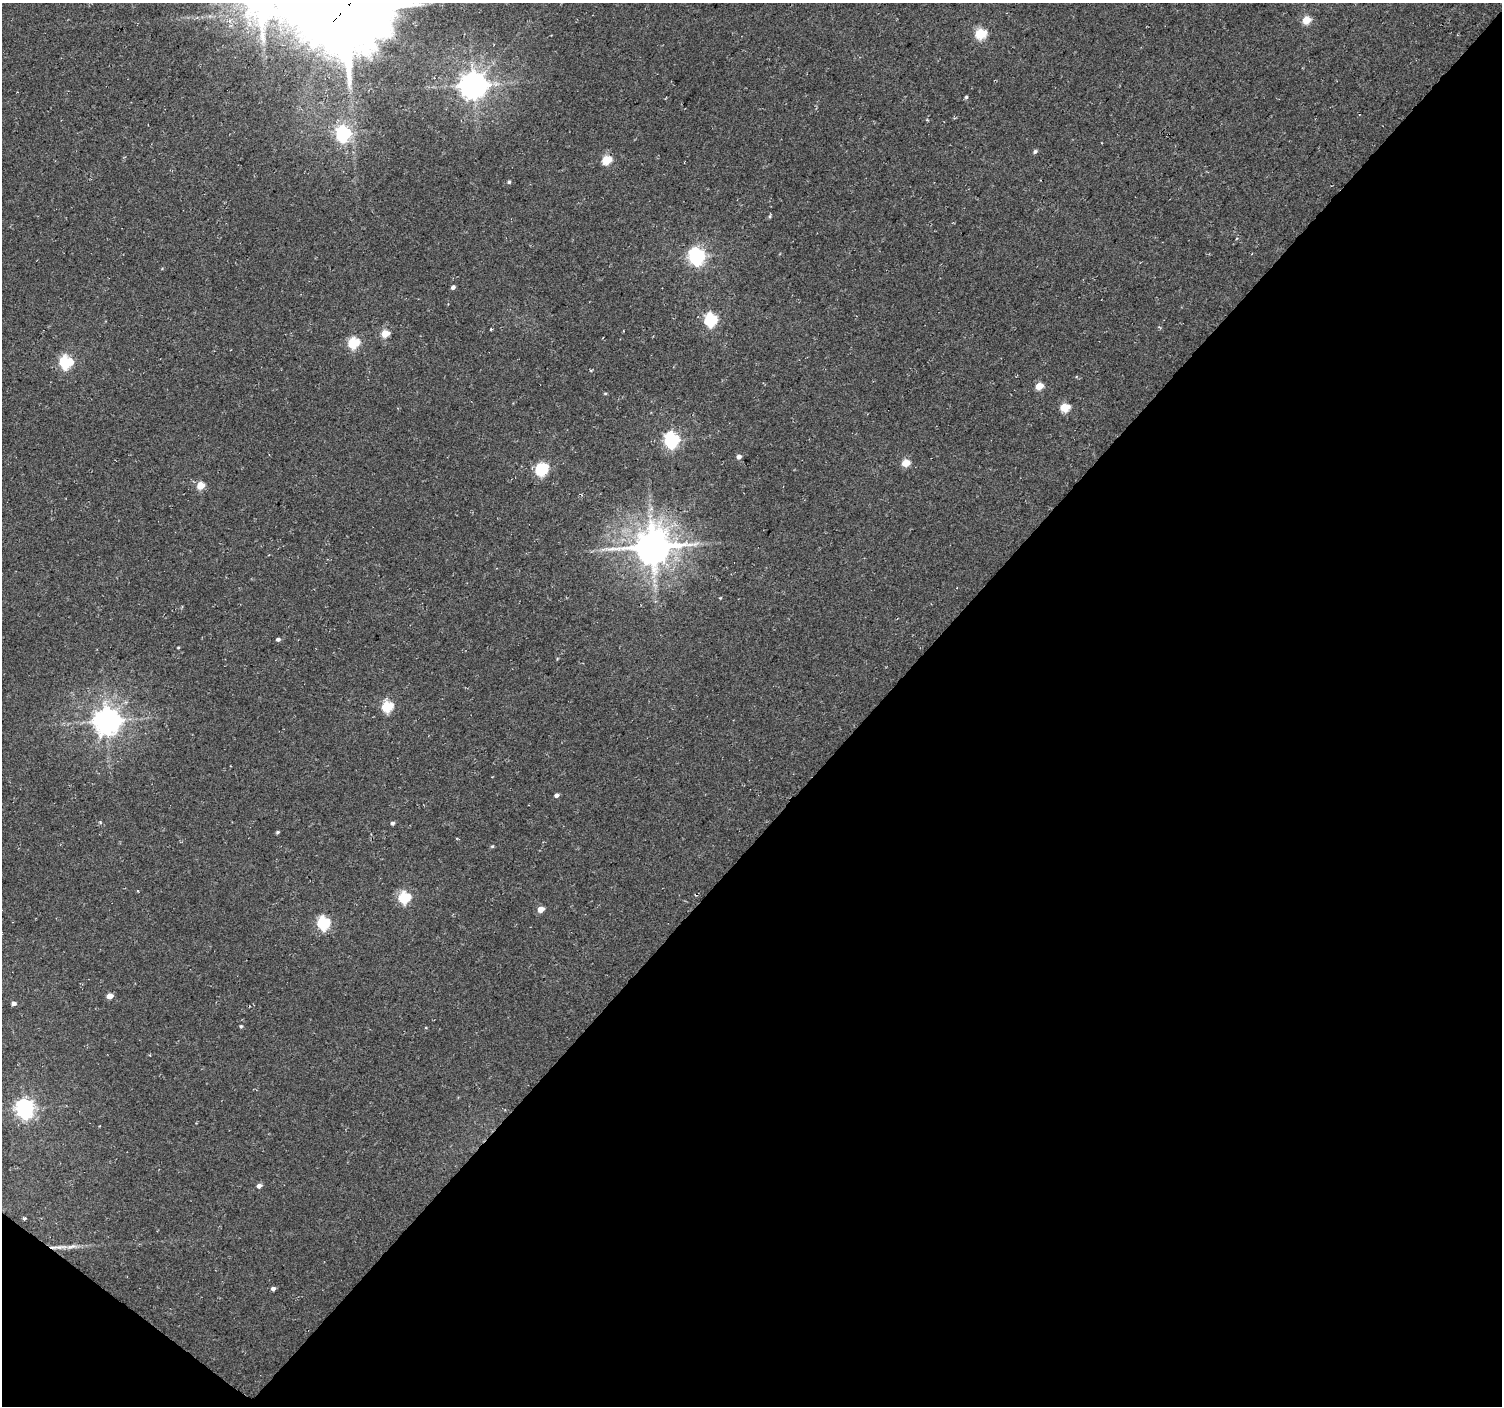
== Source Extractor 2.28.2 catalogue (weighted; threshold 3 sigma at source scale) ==
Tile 15 of 4 x 4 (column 3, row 4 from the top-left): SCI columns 3005-4504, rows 239-1642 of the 6003 x 6026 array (HDU 1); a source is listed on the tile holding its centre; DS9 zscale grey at full resolution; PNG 1504 x 1408 px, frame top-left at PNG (2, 3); no overlay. Shown black and unused: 43% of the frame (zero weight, under 2 of 3 exposures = <1% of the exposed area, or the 3 px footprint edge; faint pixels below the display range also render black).
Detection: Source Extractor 2.28.2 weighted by HDU 2 'WHT'; one run over the whole footprint, this tile lists its part. Background 0.0266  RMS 0.0082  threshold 0.0367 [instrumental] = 3 sigma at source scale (4.5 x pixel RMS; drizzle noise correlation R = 1.50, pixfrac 1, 0.0396/0.0396 arcsec/px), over >= 5 px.
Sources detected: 45; all 45 listed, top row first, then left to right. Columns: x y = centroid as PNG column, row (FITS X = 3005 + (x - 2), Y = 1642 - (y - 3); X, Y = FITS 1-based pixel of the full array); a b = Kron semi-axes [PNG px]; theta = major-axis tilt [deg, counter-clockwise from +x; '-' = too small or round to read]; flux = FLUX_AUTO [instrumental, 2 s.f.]
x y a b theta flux
345 8 36 30 -7 9800
1306 20 5 5 - 27
980 34 6 5 - 60
473 85 9 8 - 1000
966 97 4 4 - 1.2
343 134 7 7 - 160
1035 152 6 5 - 1.9
607 160 5 5 - 43
509 182 4 4 - 1.3
770 216 5 4 - 1.1
696 256 7 7 - 280
453 287 4 4 - 2.3
710 320 6 6 - 120
385 333 5 5 - 24
354 343 6 5 - 69
65 362 7 6 - 100
1039 386 5 4 - 18
605 393 5 3 - 0.8
1065 407 6 5 - 37
671 440 6 6 - 210
739 457 5 4 - 3.5
905 463 5 5 - 19
541 469 8 6 46 96
201 486 5 5 - 21
652 547 12 10 18 2300
278 639 4 4 - 2.1
178 647 4 2 - 0.68
387 706 6 6 - 63
107 721 8 8 - 1100
556 795 5 4 - 2.4
392 823 4 4 - 1.8
277 832 5 3 - 1.1
492 846 5 4 - 1
404 897 6 6 - 81
541 909 5 4 - 9.1
323 923 6 6 - 100
110 996 5 4 - 8.6
13 1003 5 4 - 2.6
241 1026 4 4 - 1.2
426 1028 4 2 - 0.71
25 1108 7 7 - 380
259 1186 5 5 - 3.4
24 1218 4 4 - 1.1
59 1247 26 5 4 8.5
273 1289 5 4 - 2.4
Overlapping masked pixels (flux is a lower limit): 1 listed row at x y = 345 8
Isophote crosses this tile's border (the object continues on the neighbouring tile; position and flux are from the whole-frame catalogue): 1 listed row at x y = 345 8